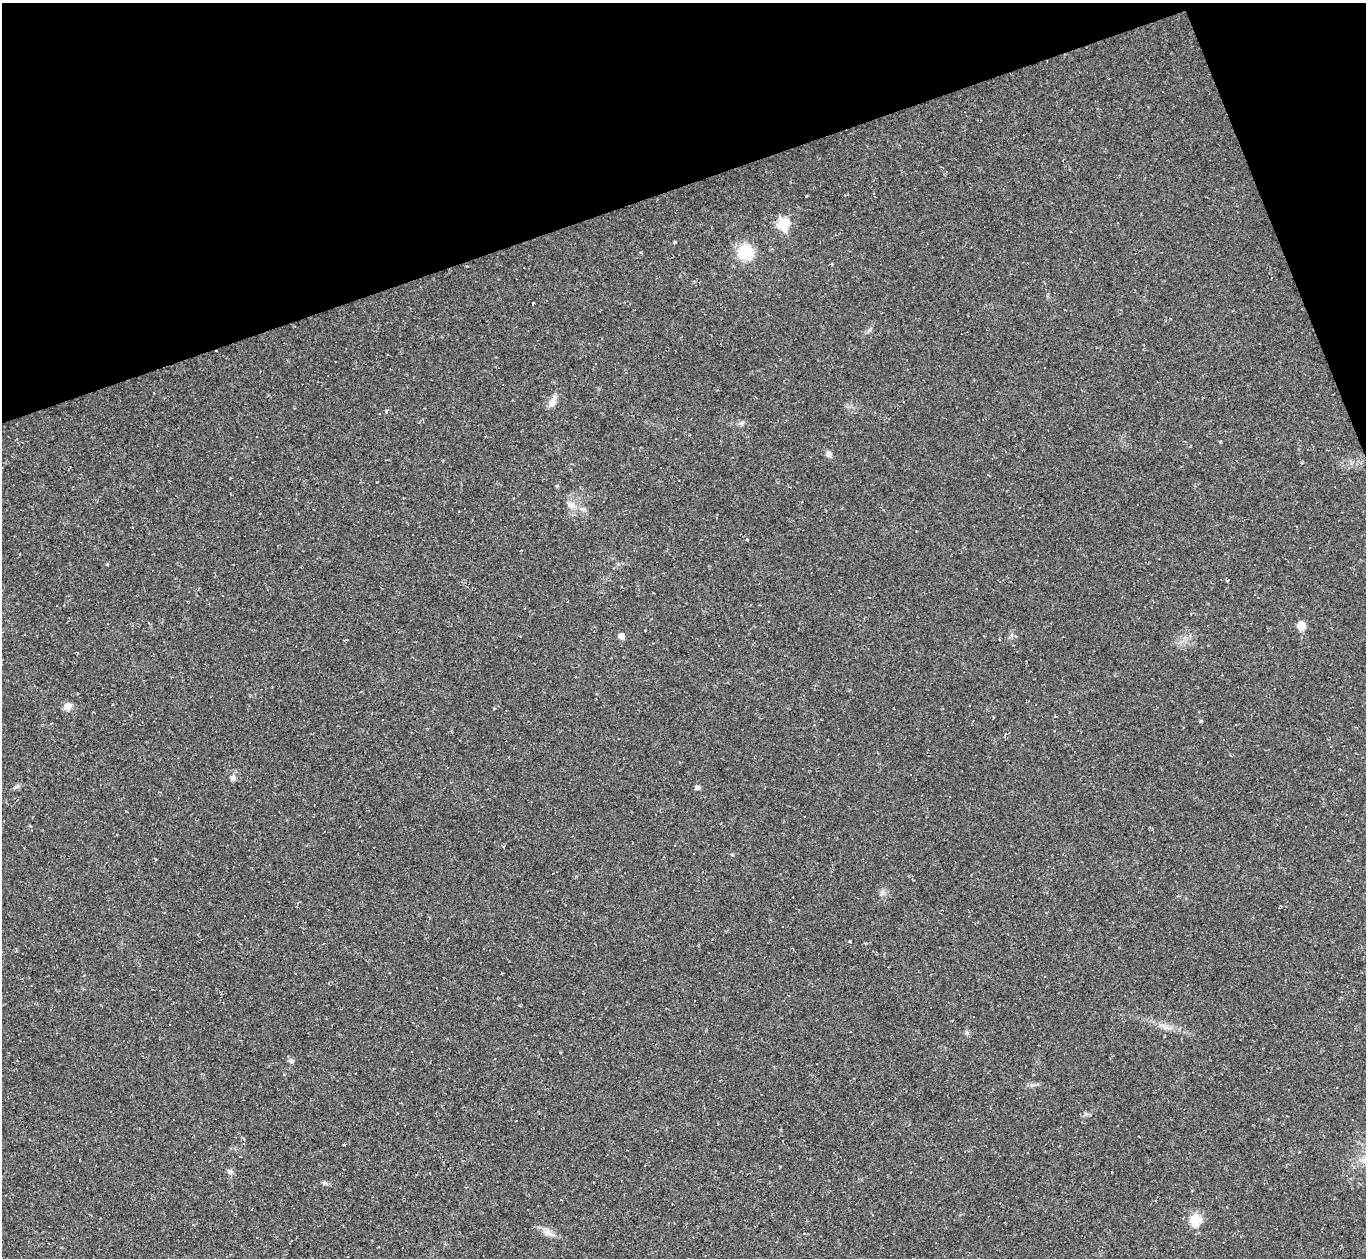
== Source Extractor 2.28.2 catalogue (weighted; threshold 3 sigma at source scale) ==
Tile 3 of 4 x 4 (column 3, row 1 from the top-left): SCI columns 2731-4094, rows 4041-5296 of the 5459 x 5444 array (HDU 1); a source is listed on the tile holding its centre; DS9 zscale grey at full resolution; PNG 1368 x 1260 px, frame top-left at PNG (2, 3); no overlay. Shown black and unused: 17% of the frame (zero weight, under 2 of 3 exposures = <1% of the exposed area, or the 3 px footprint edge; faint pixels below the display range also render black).
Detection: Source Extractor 2.28.2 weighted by HDU 2 'WHT'; one run over the whole footprint, this tile lists its part. Background 0.0485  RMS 0.0067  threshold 0.0303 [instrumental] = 3 sigma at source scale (4.5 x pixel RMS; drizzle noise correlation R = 1.50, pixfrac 1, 0.05/0.05 arcsec/px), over >= 5 px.
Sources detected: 35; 6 cosmic-ray / hot-pixel residue — not listed; the other 29 listed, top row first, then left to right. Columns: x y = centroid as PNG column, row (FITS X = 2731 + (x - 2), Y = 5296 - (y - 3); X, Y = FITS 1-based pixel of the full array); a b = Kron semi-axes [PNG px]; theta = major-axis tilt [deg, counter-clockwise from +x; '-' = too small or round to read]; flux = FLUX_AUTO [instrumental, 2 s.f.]
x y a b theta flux
783 224 7 6 - 39
675 242 3 3 - 1.7
745 252 15 15 - 21
533 303 3 2 - 0.77
552 402 19 7 66 4.2
741 423 8 5 27 1.6
829 454 8 7 - 2.1
990 476 3 3 - 0.66
557 486 5 4 - 0.82
571 505 10 7 -71 3.6
583 509 6 5 - 1.5
1227 581 4 2 - 0.56
976 589 3 2 - 0.43
1301 625 6 6 - 12
621 636 6 5 - 5
68 706 10 9 - 4
1201 721 4 4 - 0.76
618 738 2 2 - 0.65
233 777 7 7 - 2
697 787 6 5 - 1.7
850 1032 2 2 - 0.51
966 1032 6 4 -71 1.1
291 1061 6 6 - 1.4
230 1171 8 6 -45 1.8
325 1183 7 4 -19 1.2
5 1195 3 2 - 0.53
1195 1220 12 11 - 13
547 1232 8 8 - 3.2
257 1238 3 3 - 1.6
Unlisted compact peaks at least as high as the median listed source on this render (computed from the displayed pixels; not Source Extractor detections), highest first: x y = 386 411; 1085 1114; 850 941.